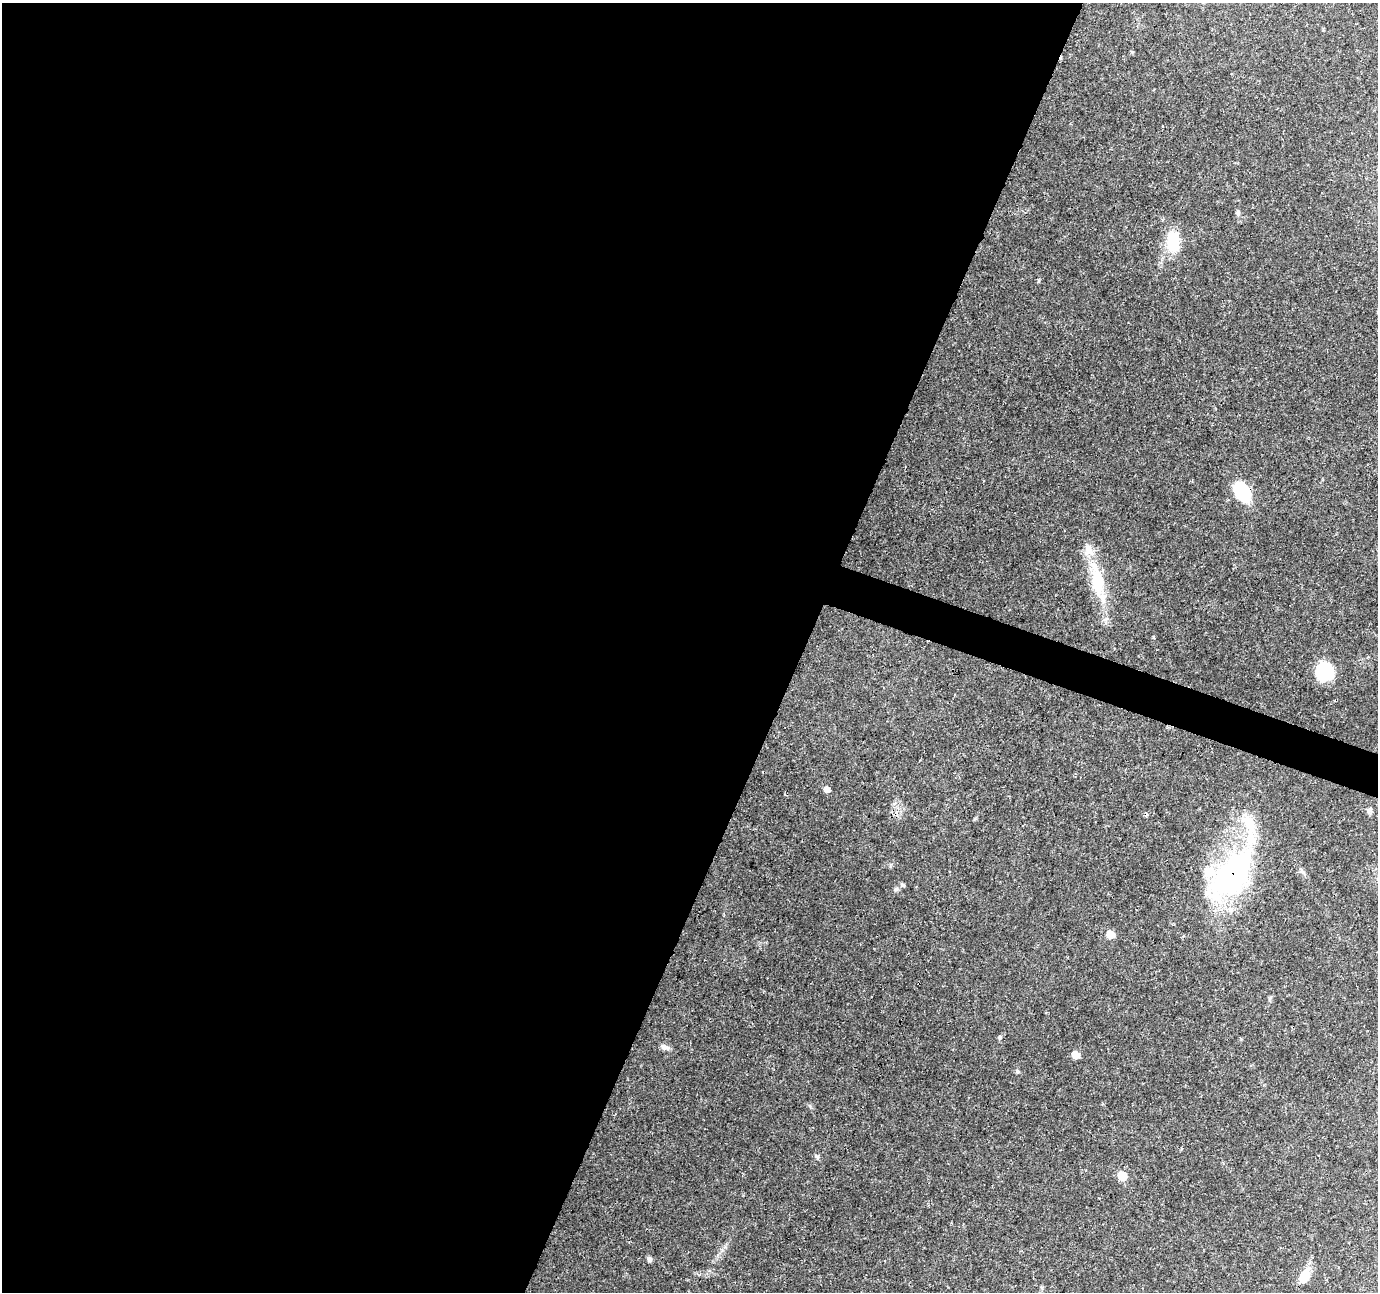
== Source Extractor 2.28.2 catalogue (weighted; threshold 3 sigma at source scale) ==
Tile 5 of 4 x 4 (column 1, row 2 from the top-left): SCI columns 1-1376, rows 2796-4085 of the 5515 x 5653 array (HDU 1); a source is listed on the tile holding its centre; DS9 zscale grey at full resolution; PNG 1380 x 1294 px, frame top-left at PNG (2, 3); no overlay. Shown black and unused: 60% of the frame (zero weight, under 3 of 4 exposures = <1% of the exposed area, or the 3 px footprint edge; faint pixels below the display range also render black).
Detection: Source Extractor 2.28.2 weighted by HDU 2 'WHT'; one run over the whole footprint, this tile lists its part. Background 0.0562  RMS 0.0027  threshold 0.0123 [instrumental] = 3 sigma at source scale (4.5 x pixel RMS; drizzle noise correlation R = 1.50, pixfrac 1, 0.0396/0.0396 arcsec/px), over >= 5 px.
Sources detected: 22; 1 cosmic-ray / hot-pixel residue — not listed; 4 inside a brighter listed object's ellipse — not listed separately; the other 17 listed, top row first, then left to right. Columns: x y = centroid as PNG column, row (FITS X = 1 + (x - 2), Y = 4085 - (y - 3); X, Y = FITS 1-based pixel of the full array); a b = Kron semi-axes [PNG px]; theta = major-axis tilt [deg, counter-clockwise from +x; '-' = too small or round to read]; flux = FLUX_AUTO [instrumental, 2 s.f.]
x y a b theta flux
1238 212 6 5 - 0.54
1173 241 31 16 -84 7.9
1242 492 18 12 -62 17
1097 581 48 17 -80 12
1324 672 16 15 - 14
827 790 5 5 - 2.1
1369 810 7 4 45 0.58
1302 871 7 5 -47 0.66
1230 877 67 34 53 56
903 885 6 5 - 0.53
1110 934 6 5 - 6.1
665 1047 12 6 -17 1.1
1075 1055 6 5 - 5.2
1017 1071 6 5 - 0.46
1122 1176 6 6 - 7.4
649 1259 7 6 - 0.7
1304 1277 12 8 56 5.5
Overlapping masked pixels (flux is a lower limit): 2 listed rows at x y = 1242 492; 1230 877
Unlisted compact peaks at least as high as the median listed source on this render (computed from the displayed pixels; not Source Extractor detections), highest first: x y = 1000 1037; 816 1156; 1153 637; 810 1106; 975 818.